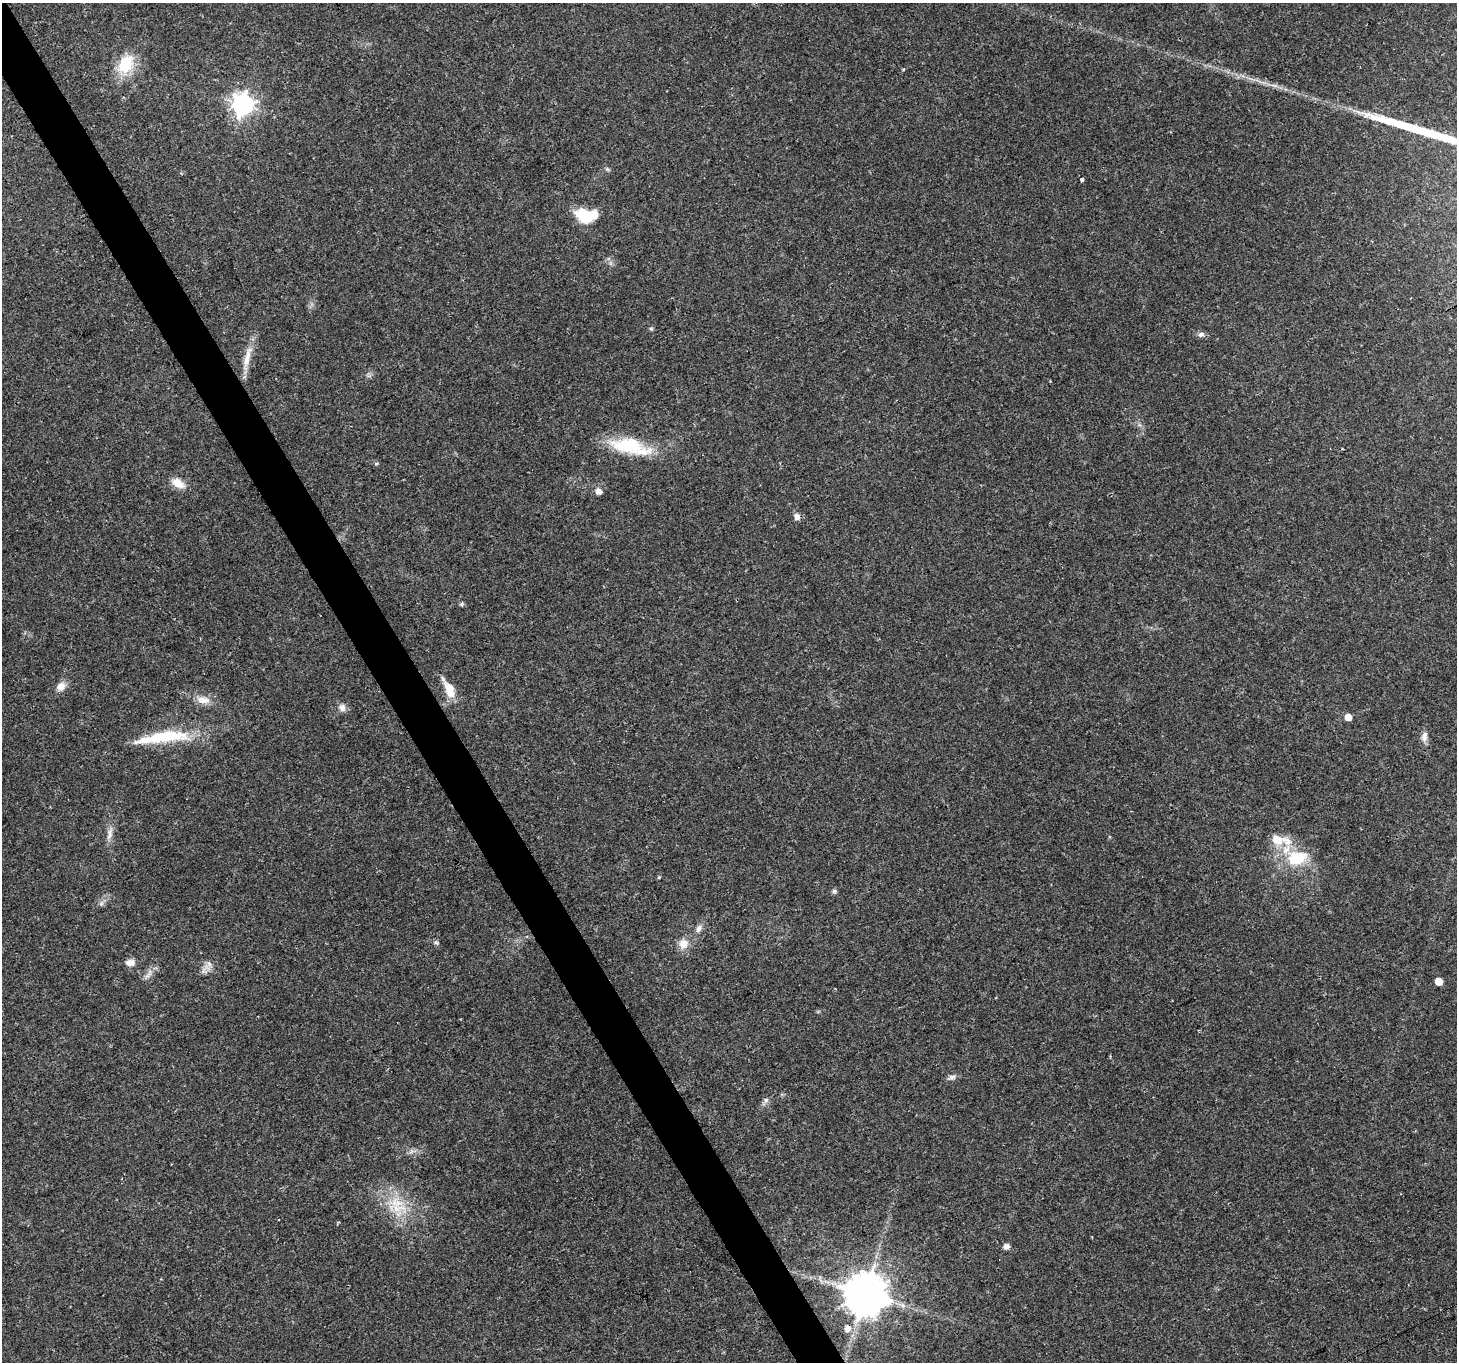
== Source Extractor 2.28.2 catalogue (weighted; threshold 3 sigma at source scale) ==
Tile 11 of 4 x 4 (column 3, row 3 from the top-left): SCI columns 2913-4367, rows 1529-2888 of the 5821 x 5717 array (HDU 1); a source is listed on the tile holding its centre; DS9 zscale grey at full resolution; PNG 1459 x 1364 px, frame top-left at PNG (2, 3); no overlay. Shown black and unused: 3% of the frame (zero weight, under 3 of 4 exposures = <1% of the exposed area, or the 3 px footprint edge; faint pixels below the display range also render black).
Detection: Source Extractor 2.28.2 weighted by HDU 2 'WHT'; one run over the whole footprint, this tile lists its part. Background 0.0567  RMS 0.0027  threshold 0.012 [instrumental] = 3 sigma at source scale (4.5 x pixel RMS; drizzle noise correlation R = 1.50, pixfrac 1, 0.0396/0.0396 arcsec/px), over >= 5 px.
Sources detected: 41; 1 too faint to see at this stretch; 1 long thin detection or spike segment (spike, bleed or trail) — not listed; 1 inside a brighter listed object's ellipse — not listed separately; the other 38 listed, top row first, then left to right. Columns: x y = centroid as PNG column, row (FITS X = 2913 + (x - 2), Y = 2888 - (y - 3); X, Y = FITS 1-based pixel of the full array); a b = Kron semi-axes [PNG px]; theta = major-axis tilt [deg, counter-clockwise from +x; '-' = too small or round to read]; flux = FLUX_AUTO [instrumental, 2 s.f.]
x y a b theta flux
126 64 28 20 61 9.1
243 104 8 8 - 170
1082 180 4 4 - 1.3
585 215 23 14 -8 10
651 329 5 5 - 0.41
1201 334 10 7 16 0.93
247 358 34 8 78 4
630 446 47 17 -13 17
376 464 6 4 1 0.34
178 483 15 9 -32 3.5
599 491 6 6 - 1.7
797 516 9 8 - 1.3
462 604 6 5 - 0.43
61 686 11 9 37 2.2
449 690 22 11 -70 4.6
203 700 21 10 -8 3
342 707 11 9 -67 1.4
1348 717 5 5 - 2.9
164 737 68 13 8 16
1424 737 14 8 82 1.6
110 834 21 6 76 1.9
1279 840 32 13 -8 5.7
1297 858 27 18 11 11
659 877 5 4 - 0.27
834 891 6 5 - 0.56
699 929 10 7 75 1.2
436 942 6 5 - 0.52
683 944 13 12 - 2.9
130 963 10 7 0 1.9
207 968 13 5 -34 1.4
149 974 16 5 57 1.4
1439 981 5 5 - 4.1
952 1077 9 6 16 0.98
766 1100 7 6 - 0.73
398 1203 25 12 -36 7.3
1006 1246 5 5 - 1.6
865 1294 12 11 - 1000
847 1328 7 6 - 1.9
Overlapping masked pixels (flux is a lower limit): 1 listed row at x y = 847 1328